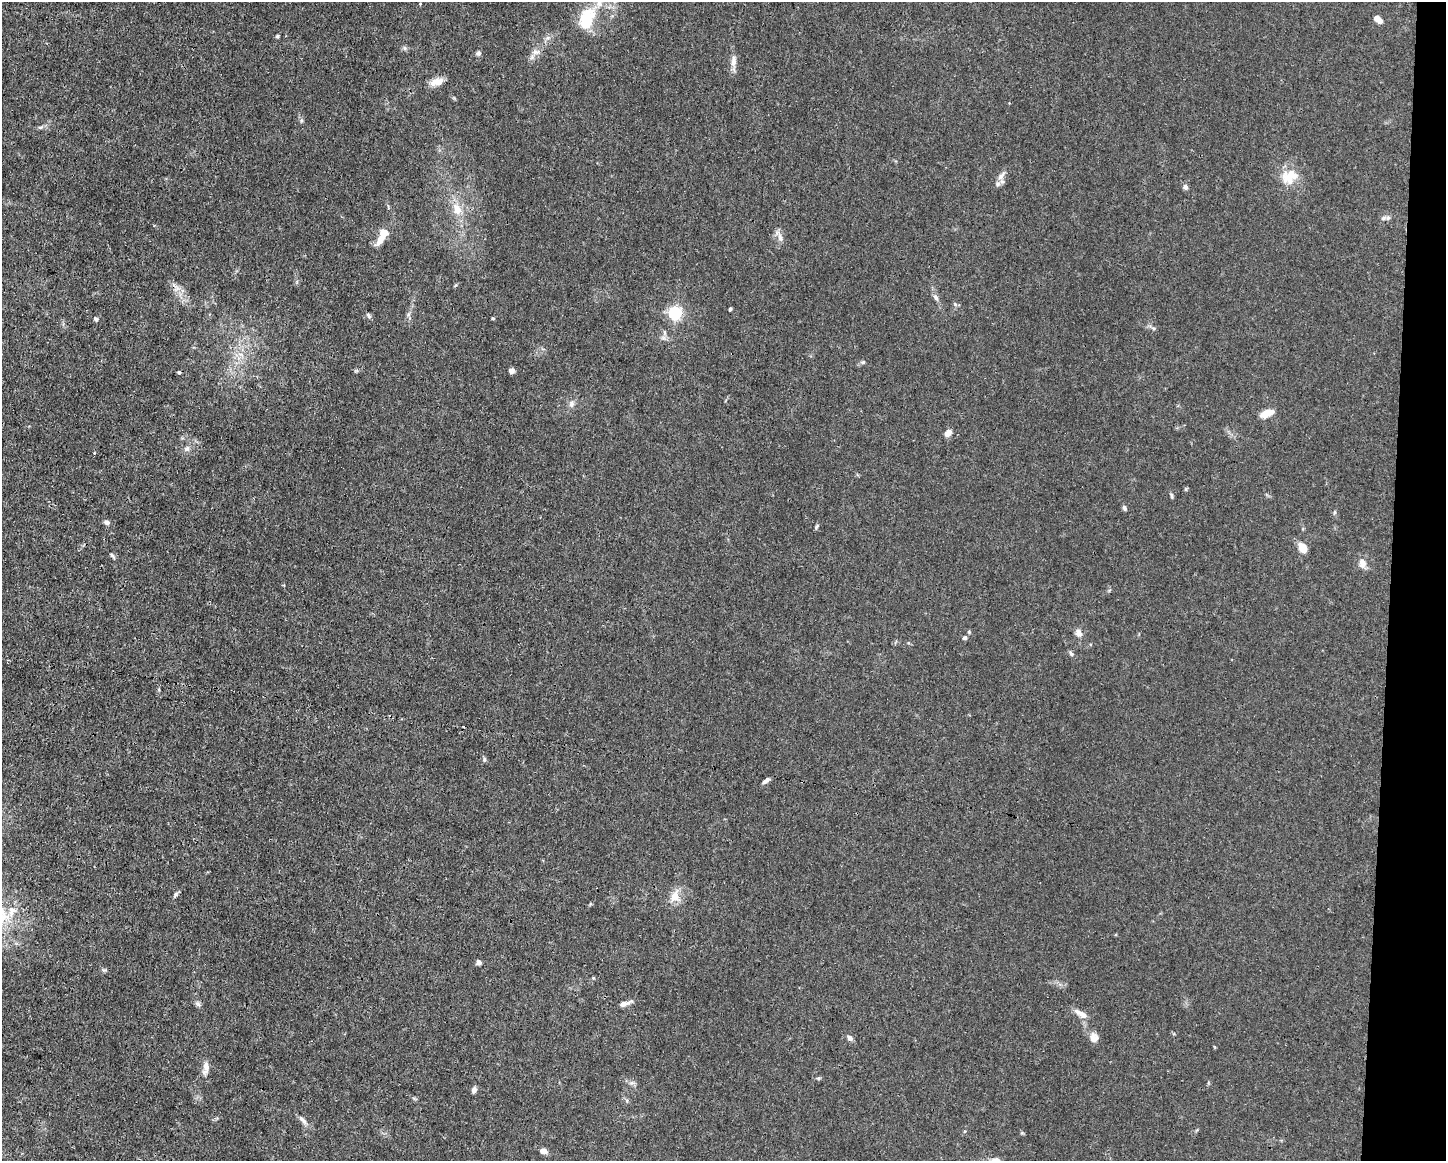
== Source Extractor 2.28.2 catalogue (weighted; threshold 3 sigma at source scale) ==
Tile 6 of 3 x 4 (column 3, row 2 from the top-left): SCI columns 2999-4442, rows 2320-3478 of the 4666 x 4638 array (HDU 1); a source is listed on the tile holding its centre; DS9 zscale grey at full resolution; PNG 1448 x 1163 px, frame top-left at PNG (2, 2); no overlay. Shown black and unused: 4% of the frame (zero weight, under 3 of 4 exposures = <1% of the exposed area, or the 3 px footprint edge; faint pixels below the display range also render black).
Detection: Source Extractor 2.28.2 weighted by HDU 2 'WHT'; one run over the whole footprint, this tile lists its part. Background 0.0185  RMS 0.0025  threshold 0.0112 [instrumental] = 3 sigma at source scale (4.5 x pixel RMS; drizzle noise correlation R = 1.50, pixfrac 1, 0.05/0.05 arcsec/px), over >= 5 px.
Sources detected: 73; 2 cosmic-ray / hot-pixel residue — not listed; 4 inside a brighter listed object's ellipse — not listed separately; the other 67 listed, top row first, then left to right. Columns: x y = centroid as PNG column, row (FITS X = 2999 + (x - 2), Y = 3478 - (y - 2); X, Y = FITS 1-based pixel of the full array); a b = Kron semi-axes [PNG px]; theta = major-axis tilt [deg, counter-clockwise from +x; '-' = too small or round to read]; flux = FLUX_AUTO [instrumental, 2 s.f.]
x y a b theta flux
420 4 3 3 - 0.22
587 18 31 18 70 9.1
1378 19 10 5 -40 1.8
277 36 5 4 - 0.31
548 38 7 4 1 0.57
405 48 6 5 - 0.49
536 52 11 7 3 1.2
479 53 6 6 - 0.52
733 61 17 8 86 1.7
437 82 17 8 11 2.4
301 121 7 4 90 0.39
40 127 6 4 1 0.44
1001 176 14 6 55 1.3
1291 176 23 16 65 4.9
1185 187 6 6 - 0.85
457 209 18 12 -74 3.7
1388 218 7 6 - 0.61
385 232 13 7 -20 1.6
780 237 19 7 -59 1.5
379 242 12 7 43 1.6
177 288 7 6 - 1
936 297 8 6 -69 0.77
730 309 4 4 - 0.32
675 313 6 5 - 50
409 314 7 4 70 0.53
369 315 8 4 -50 0.49
493 318 5 3 - 0.26
96 319 6 5 - 0.45
1153 328 6 4 -18 0.37
663 338 7 5 43 0.62
241 355 10 5 -23 1.1
863 362 7 5 2 0.43
511 370 4 4 - 2
179 372 4 4 - 0.37
571 404 9 6 87 0.92
1267 413 15 8 23 2.9
948 433 9 7 45 1.3
187 449 9 6 49 0.82
1186 489 6 4 90 0.3
1171 496 8 4 -76 0.43
1125 508 6 5 - 0.59
1335 512 6 4 89 0.32
106 522 6 5 - 0.81
817 527 7 4 57 0.4
1303 548 9 6 -55 3.7
112 556 9 4 -52 0.47
1362 563 11 8 -81 1.8
1079 633 10 7 -54 1.3
965 638 6 5 - 0.53
1071 654 8 5 -50 0.49
484 760 6 5 - 0.45
766 781 11 5 35 0.78
175 894 8 5 47 0.52
675 896 18 14 78 3.1
12 911 18 9 74 2.9
478 962 6 5 - 0.85
198 1004 8 5 -45 0.58
624 1004 12 6 15 1.4
1081 1014 19 7 -30 1.9
850 1038 8 6 -44 0.75
1094 1038 11 10 - 1.9
206 1068 17 7 80 1.9
818 1078 5 5 - 0.33
632 1083 9 4 -8 0.61
474 1090 7 5 78 0.89
303 1120 17 5 -47 1.2
544 1151 7 5 -18 1.7